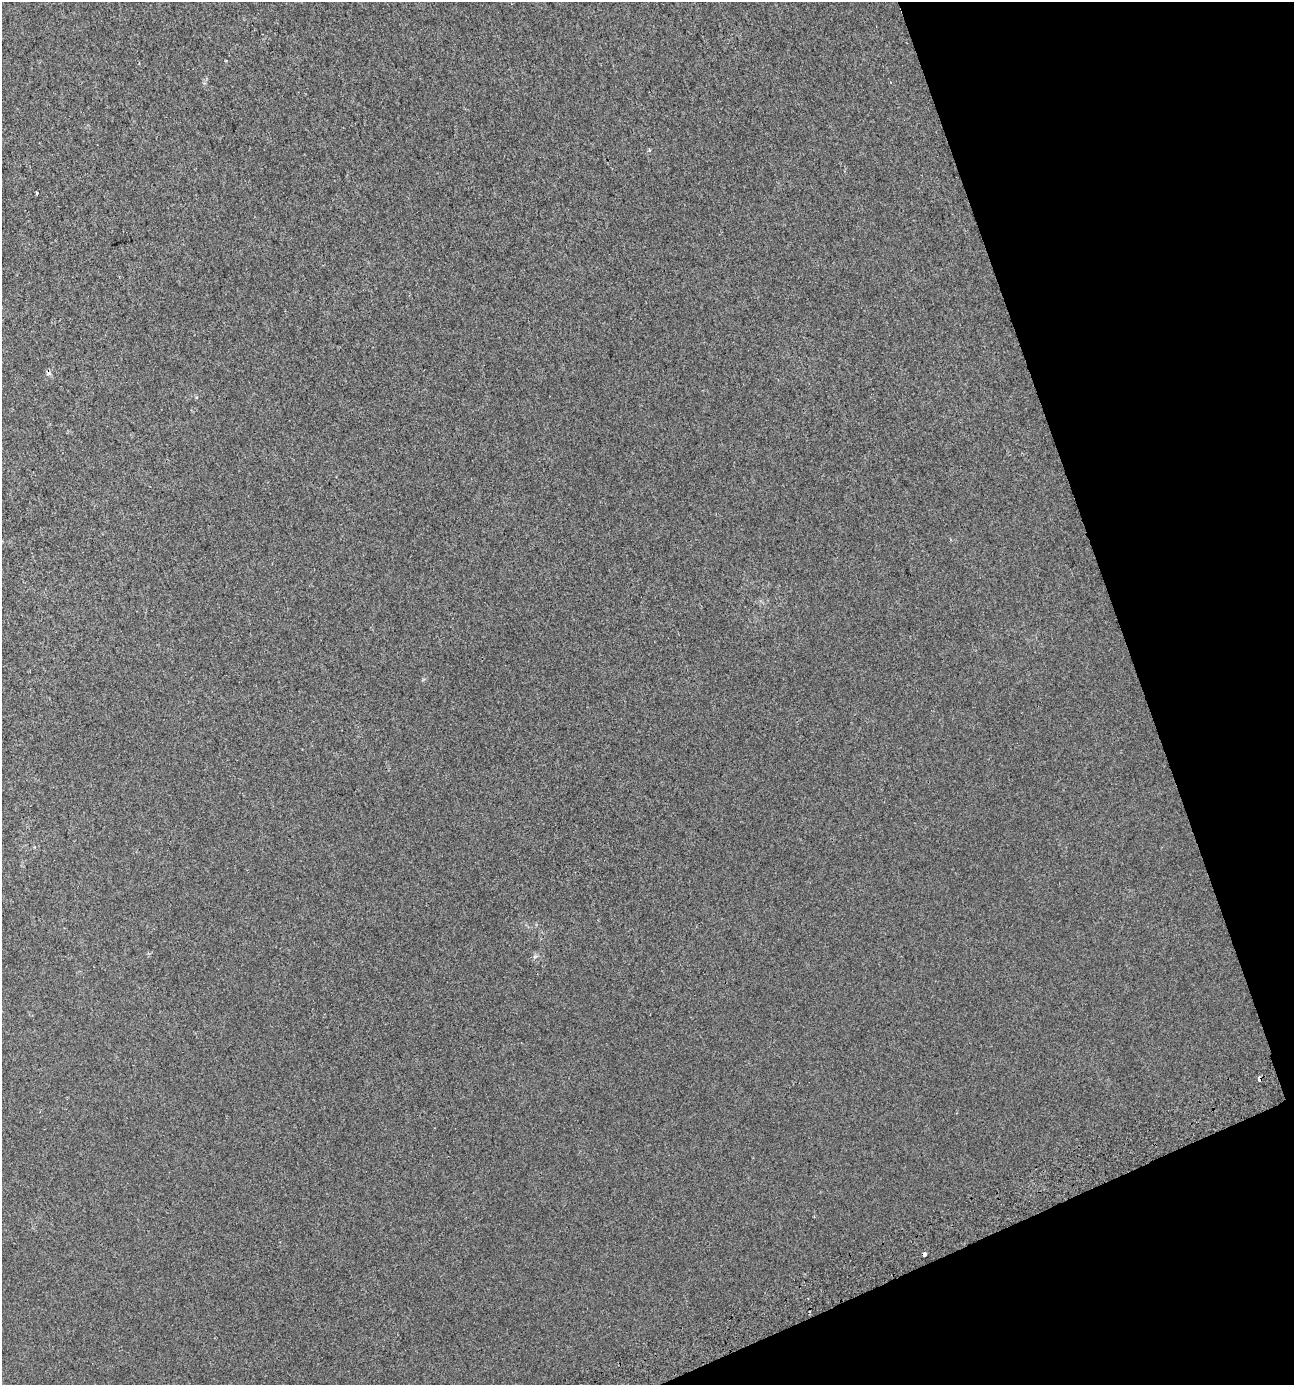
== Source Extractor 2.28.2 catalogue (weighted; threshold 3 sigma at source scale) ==
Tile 12 of 4 x 4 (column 4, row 3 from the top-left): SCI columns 3979-5270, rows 1436-2818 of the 5420 x 5628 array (HDU 1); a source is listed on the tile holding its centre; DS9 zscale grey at full resolution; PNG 1296 x 1387 px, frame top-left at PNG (2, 2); no overlay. Shown black and unused: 17% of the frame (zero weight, under 2 of 3 exposures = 2% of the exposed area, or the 3 px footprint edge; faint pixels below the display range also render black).
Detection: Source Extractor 2.28.2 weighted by HDU 2 'WHT'; one run over the whole footprint, this tile lists its part. Background 0.00187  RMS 0.0055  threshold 0.0245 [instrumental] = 3 sigma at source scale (4.5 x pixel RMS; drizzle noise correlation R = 1.50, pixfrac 1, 0.0396/0.0396 arcsec/px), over >= 5 px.
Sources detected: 5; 1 cosmic-ray / hot-pixel residue — not listed; the other 4 listed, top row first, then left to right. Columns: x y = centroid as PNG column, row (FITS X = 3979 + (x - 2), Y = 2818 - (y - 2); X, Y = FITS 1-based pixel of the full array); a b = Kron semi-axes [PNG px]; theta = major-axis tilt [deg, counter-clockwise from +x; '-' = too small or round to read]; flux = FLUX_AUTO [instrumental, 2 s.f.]
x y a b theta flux
649 150 5 4 - 0.67
36 193 4 3 - 1.9
1259 1079 4 3 - 6.9
924 1254 4 4 - 3.2
Overlapping masked pixels (flux is a lower limit): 2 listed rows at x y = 1259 1079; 924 1254